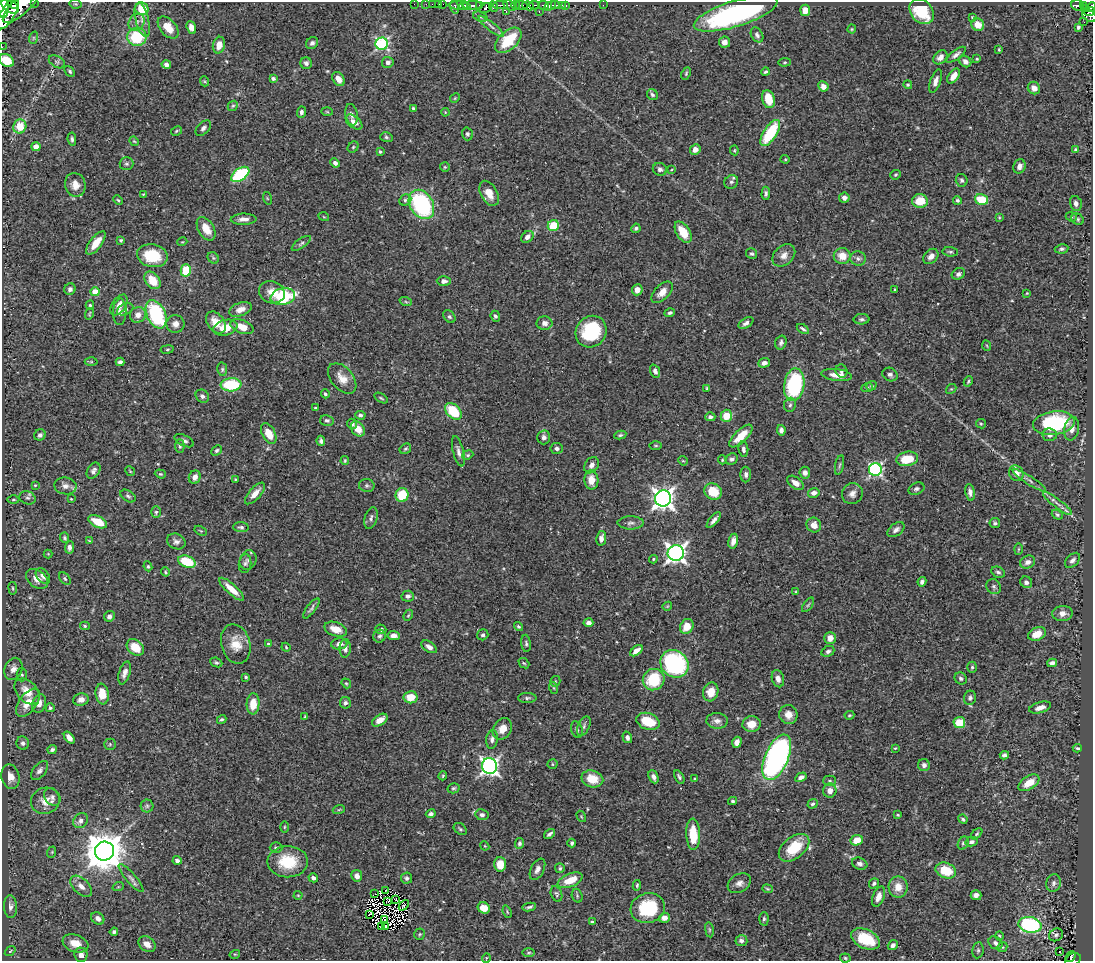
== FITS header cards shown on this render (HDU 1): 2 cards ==
NAXIS1  =                 1091
NAXIS2  =                  959

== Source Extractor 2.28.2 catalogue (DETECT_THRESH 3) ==
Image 1091 x 959 px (HDU 1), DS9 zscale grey, 1 PNG px = 1 image px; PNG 1095 x 963 px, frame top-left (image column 1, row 959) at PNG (2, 2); each listed source drawn as its Kron ellipse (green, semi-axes under 4 px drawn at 4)
Background 0.634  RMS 0.018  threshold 0.0542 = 3 sigma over >= 5 px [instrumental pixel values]
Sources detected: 511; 4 with non-positive FLUX_AUTO (blend fragments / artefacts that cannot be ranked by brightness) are neither listed nor drawn; of the other 507, the 500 brightest by FLUX_AUTO listed and drawn (7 fainter detections omitted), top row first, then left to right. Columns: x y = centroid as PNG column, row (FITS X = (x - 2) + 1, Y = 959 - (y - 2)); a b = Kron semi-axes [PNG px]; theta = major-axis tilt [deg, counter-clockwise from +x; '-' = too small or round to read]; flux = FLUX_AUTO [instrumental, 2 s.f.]
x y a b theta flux
34 3 3 2 - 34
15 4 3 2 - 160
76 4 6 4 -11 1.5
414 4 2 2 - 5
426 4 2 2 - 6.3
432 4 2 2 - 4.6
439 4 3 2 - 16
443 4 2 2 - 6.6
22 5 25 8 43 1300
460 5 11 3 -4 96
500 5 7 2 -1 130
516 5 4 3 - 45
521 5 7 3 -11 68
534 5 5 2 - 110
544 5 5 3 - 120
555 5 4 2 - 110
562 5 2 2 - 9
603 5 2 2 - 3.9
1078 5 6 5 - 120
1084 5 3 2 - 31
10 6 10 6 -36 850
463 6 4 3 - 280
472 6 10 3 0 260
479 6 4 3 - 33
493 6 5 3 - 99
510 6 7 4 -24 160
528 6 6 4 -9 440
550 6 6 3 30 120
566 6 4 3 - 13
3 7 11 5 -89 1100
455 7 7 3 -76 28
1091 7 5 4 - 140
486 8 7 3 24 160
142 9 6 6 - 28
1085 9 4 2 - 18
805 10 6 5 - 11
539 11 3 2 - 32
922 11 14 10 -48 47
1089 11 6 4 1 160
506 12 3 2 - 47
8 13 18 7 62 1800
736 14 43 13 17 220
1089 16 8 5 -37 190
480 17 7 4 -19 2.3
972 17 4 3 - 1.1
142 20 18 6 -76 9.6
137 22 9 7 54 6
1084 22 2 2 - 8.1
978 25 7 6 - 13
491 26 16 4 -39 5
191 27 6 4 -70 7.1
1078 27 4 3 - 2.5
168 28 13 8 -48 19
852 29 4 4 - 1.3
757 35 8 5 -60 3.9
137 37 9 9 - 57
33 38 6 4 71 1.5
508 40 16 9 42 53
724 42 5 5 - 6.1
312 43 6 5 - 3.3
382 44 6 6 - 170
219 45 8 6 76 12
2 47 2 2 - 5.8
999 50 3 2 - 1.2
956 55 11 4 37 4
940 57 8 6 46 6.7
977 59 3 3 - 1.2
7 61 8 6 -37 28
965 61 6 5 - 5.4
57 62 9 5 -29 2.8
388 62 6 5 - 4.5
785 62 6 4 7 1.5
306 63 6 5 - 3.6
166 64 5 4 - 4.8
70 71 6 4 -47 1.9
765 72 4 3 - 2
686 73 6 4 65 1.7
954 76 8 5 55 8.7
273 78 3 3 - 3.2
338 79 8 5 -55 11
204 81 5 3 - 1.2
935 81 12 5 71 5.9
908 85 4 4 - 2
823 86 5 4 - 8.1
1034 88 6 6 - 8
652 95 6 5 - 2.6
455 98 5 4 - 1.2
768 99 9 6 -75 25
233 106 5 4 - 1.8
413 108 4 3 - 2.2
301 112 5 4 - 3.3
327 112 6 4 -2 1.2
445 112 4 3 - 1.1
352 115 11 6 -79 4.4
354 122 10 5 -39 8
20 126 7 6 - 24
203 128 9 6 45 3.9
176 131 6 4 29 1.4
770 133 15 6 57 70
467 134 6 5 - 2.4
386 137 6 4 -17 2.1
72 139 7 4 -82 2.5
134 141 5 4 - 1.4
36 147 4 4 - 8
353 147 6 5 - 2
695 149 5 5 - 7.1
734 150 5 4 - 1.4
1075 150 4 3 - 2.1
380 152 3 3 - 2.3
785 159 4 4 - 1.3
335 163 5 4 - 4.3
126 164 7 6 - 2.7
1019 166 7 6 - 5.8
445 167 5 5 - 1.5
660 169 7 6 - 4.1
672 169 4 2 - 1.1
240 174 10 6 35 110
896 175 5 4 - 1.7
962 180 6 5 - 2.6
731 182 7 6 - 3.3
75 185 12 10 -74 11
489 193 13 8 -60 14
766 193 7 4 89 2.9
143 194 4 4 - 1
267 198 6 4 -72 1.6
844 198 5 5 - 4.9
982 199 7 5 -15 41
118 200 5 3 - 1.5
405 200 6 5 - 2.8
957 200 4 4 - 2.2
920 201 8 7 - 24
1076 203 7 6 - 4.7
421 204 16 11 -58 150
324 217 5 3 - 1
999 217 4 4 - 1.2
1071 217 5 5 - 1.8
244 219 13 5 2 6.8
1078 219 6 5 - 2.2
553 226 6 5 - 33
636 228 5 4 - 2.8
206 229 13 7 -58 17
683 232 12 6 -58 24
527 237 7 5 41 5.2
121 240 3 3 - 1.7
182 242 5 3 - 1
96 243 14 6 53 16
301 243 11 4 36 3
1062 249 7 4 10 2.8
950 252 8 4 -4 2.3
752 254 6 5 - 2.1
784 255 13 9 44 8.8
152 256 15 11 -11 38
842 256 8 8 - 17
931 256 8 6 46 7.1
213 258 6 5 - 1.9
858 258 8 7 - 4.2
186 270 6 5 - 41
958 274 7 5 29 4.2
153 280 10 6 -51 23
444 281 7 5 -1 4.5
70 289 6 5 - 3.9
895 289 3 3 - 1.8
637 290 5 5 - 9.2
95 292 4 4 - 23
272 292 13 11 -21 15
662 292 13 7 44 10
1027 293 3 2 - 1
283 297 12 8 12 90
406 302 6 4 -19 1.7
90 305 4 4 - 1.6
119 305 12 7 55 8.3
125 309 8 5 25 3.6
240 309 12 6 20 9.4
120 312 13 6 88 6.4
670 313 5 4 - 2.5
89 314 6 4 73 1.3
156 314 15 9 -65 110
138 315 8 7 - 8.9
495 316 5 4 - 2.8
449 317 7 5 -49 2.7
862 319 8 5 0 2.8
216 323 12 8 -55 16
544 323 8 7 - 5.8
746 323 8 4 33 4.2
175 324 9 9 - 7
242 327 12 6 -22 16
225 328 12 7 13 22
803 329 7 3 -32 2.6
591 332 16 15 - 79
781 342 7 5 73 3.2
987 346 5 3 - 1.1
167 349 7 3 9 1.6
91 362 6 4 0 1.6
120 362 4 4 - 3
764 363 6 4 20 5.6
222 369 6 5 - 2.1
655 371 7 5 -66 3.5
841 371 7 5 -65 3.3
837 375 15 6 -7 11
890 375 8 6 -27 3.7
342 378 18 11 -50 15
968 381 5 3 - 1.6
231 385 10 6 5 68
794 385 16 10 81 120
871 386 5 4 - 1.8
707 388 4 3 - 1.3
867 388 6 4 19 1.7
951 389 5 4 - 1.5
325 394 4 3 - 2
202 396 7 6 - 4.1
381 398 7 3 -32 1.6
790 405 7 6 - 3.2
315 408 3 2 - 1.1
453 411 9 6 -45 46
360 415 5 4 - 2.6
726 416 6 5 - 21
710 417 5 4 - 3
327 420 7 5 -13 3
1054 423 21 11 7 110
352 424 5 5 - 3.3
981 424 5 4 - 1.6
358 429 8 6 -55 15
1072 429 12 7 79 7.8
781 430 5 4 - 3.9
269 434 11 6 -61 20
40 435 6 5 - 3.4
620 435 6 4 11 2
1050 435 7 6 - 4.7
741 436 15 6 44 22
544 437 7 6 - 4.8
184 441 10 5 -26 3.7
321 441 5 3 - 2.9
180 446 7 4 -89 2.3
656 446 6 3 0 1.3
557 448 6 5 - 3.8
405 449 6 5 - 1.9
743 449 7 5 -83 3.7
217 450 6 4 44 2.3
458 451 15 5 -76 5.5
468 455 6 4 23 1.7
732 459 6 5 - 3.9
907 459 11 7 11 32
722 460 4 4 - 1.3
345 461 4 3 - 1.4
683 461 5 4 - 1.4
592 465 9 6 58 6.2
839 465 10 3 78 2.2
875 470 6 6 - 210
94 471 8 6 56 4.4
130 471 5 4 - 1.3
805 473 6 5 - 5.1
1016 473 8 7 - 8.1
160 474 6 4 -18 1.6
746 474 8 5 -89 4.1
195 477 7 6 - 6.7
235 479 3 2 - 1
591 480 9 7 -87 17
1029 480 20 3 -33 5.1
795 483 9 5 -36 7.3
35 485 4 3 - 1.1
65 486 11 8 -8 6.9
367 486 8 6 -11 2.8
916 489 8 5 22 3.1
713 491 9 8 - 29
970 492 8 5 -80 5.6
255 493 13 5 48 10
814 493 6 4 14 5.4
852 494 10 10 - 7.5
402 495 7 6 - 38
128 496 8 5 -32 2.8
27 498 8 6 -26 3.4
663 498 8 8 - 790
71 499 3 2 - 1
13 500 6 3 0 1.3
1057 503 18 4 -38 6.4
156 512 6 5 - 2.3
1057 515 6 4 -38 2.2
371 518 11 6 74 4.1
714 520 9 4 50 4.7
98 522 10 5 -25 25
631 523 13 6 0 4.7
995 523 5 5 - 2.3
814 525 8 7 - 9.8
241 527 8 5 -2 2.8
896 530 10 6 38 5.2
201 531 6 4 -31 1.3
65 538 5 4 - 2.2
601 538 7 5 81 5.8
89 541 4 4 - 0.98
176 541 9 7 -22 4.8
733 541 7 4 76 6.6
69 547 6 4 85 4.3
1018 549 6 4 88 1.4
676 553 8 8 - 560
48 554 4 4 - 1.1
653 559 4 3 - 1.4
248 560 10 8 70 4.6
1072 560 9 5 45 4.2
187 562 9 6 -20 39
1028 562 8 6 23 5.9
245 564 9 6 82 3.3
148 566 5 4 - 1.4
165 572 4 4 - 1.6
998 572 7 5 -26 3
43 576 9 6 -52 4.9
37 579 12 8 -37 11
65 579 7 5 -50 2
922 582 5 4 - 3.2
1026 582 6 5 - 3.8
994 587 8 7 - 3.5
13 588 6 3 -82 1.6
232 589 16 5 -42 15
796 592 4 3 - 1.3
408 596 6 5 - 4.2
808 605 8 4 54 2
667 606 5 4 - 1.2
311 608 12 4 53 3.5
1062 613 10 7 2 7.8
408 615 6 4 66 1.5
109 616 6 5 - 4.6
588 623 5 4 - 5.2
85 626 5 4 - 1.8
518 626 5 4 - 1.7
687 626 8 6 59 17
336 629 12 7 -18 14
381 629 5 4 - 2.6
1037 634 9 6 22 17
483 635 6 5 - 3
380 636 6 6 - 2.7
394 636 6 4 -5 5.7
830 638 6 5 - 10
526 643 9 4 -84 2.5
236 644 20 14 -74 20
268 644 4 4 - 1.6
339 644 8 5 6 5.5
135 647 10 7 -40 23
286 647 4 3 - 1.3
429 647 8 5 -33 5.4
345 648 9 5 87 4.6
636 651 7 4 38 7.5
828 651 7 5 24 3.1
216 662 6 4 -24 2.1
524 663 6 4 -42 1.7
1052 663 5 4 - 4.4
674 664 15 13 -40 150
972 667 5 4 - 2
13 669 11 8 66 8.4
125 673 12 5 72 6
22 675 6 5 - 2
246 677 4 3 - 1.7
961 678 6 5 - 3.1
778 679 9 6 -74 7.5
654 680 11 10 - 51
555 681 5 5 - 1.7
346 683 5 4 - 1.5
554 688 6 4 -71 1.8
27 692 15 10 -47 18
711 692 9 7 74 17
102 694 10 6 -83 25
410 697 7 6 - 21
527 698 9 5 0 2.6
970 698 7 6 - 3.5
81 699 8 6 14 8
28 703 16 8 53 19
345 703 6 5 - 3.2
39 704 9 6 71 8.1
253 704 10 6 86 19
1040 707 11 5 16 8.9
50 708 4 4 - 2.7
788 715 9 9 - 10
849 715 5 3 - 1.6
305 717 4 3 - 1.3
222 719 5 4 - 2.1
380 720 8 5 33 11
648 721 12 8 -20 33
717 721 11 7 -3 6.4
959 722 6 5 - 30
752 724 9 8 - 15
584 726 10 5 66 3.7
502 729 11 9 58 12
577 729 8 5 -72 3.4
627 737 6 4 -73 3.8
69 738 7 4 -50 8.9
492 739 9 6 82 4.3
737 742 5 4 - 6.8
23 743 7 6 - 4.1
110 744 6 5 - 2.2
895 748 4 3 - 1.1
1077 748 4 3 - 2.1
52 749 5 3 - 2.9
1004 755 4 4 - 2.6
777 757 24 11 67 370
553 764 5 4 - 1.5
924 765 6 5 - 4.1
489 766 8 7 - 450
40 771 11 6 52 4.9
443 776 4 3 - 1.4
10 777 12 9 -78 11
654 777 7 4 -67 4.5
679 777 7 4 -60 2.6
801 777 6 4 29 4.6
695 778 4 3 - 1.1
592 779 11 8 -14 21
829 781 6 5 - 2.3
1029 783 12 6 33 19
453 788 6 5 - 2.1
830 791 7 6 - 8.2
52 797 9 7 -52 5.6
45 801 14 13 - 16
733 801 4 3 - 2
813 804 5 4 - 2.3
147 806 6 6 - 3
339 809 6 4 21 1.4
431 814 5 4 - 3.6
482 815 7 5 -11 3.7
898 815 3 2 - 1.2
581 816 6 3 -59 1.2
963 819 5 3 - 2
81 821 8 6 47 6.4
284 827 6 4 89 1.3
460 829 7 5 -35 2.2
549 834 6 3 35 3.1
693 834 16 7 -87 35
977 834 7 4 44 1.9
857 840 6 5 - 18
971 842 6 4 13 3.1
520 843 5 4 - 3.4
572 843 4 3 - 2.6
963 843 7 5 61 2.3
485 846 5 3 - 1.1
276 848 6 5 - 2.9
794 848 18 10 39 40
104 851 9 9 - 3800
52 852 6 3 72 1.3
177 860 4 4 - 3.6
288 862 20 15 -1 42
500 864 7 6 - 18
860 864 8 5 -22 3.9
560 868 5 5 - 2.1
537 869 11 6 63 6.1
946 870 10 7 -19 33
357 876 6 5 - 6.2
131 878 18 5 -49 5.5
313 878 5 4 - 3.7
407 878 5 5 - 2.8
570 880 13 6 23 21
739 883 12 9 31 7.1
874 883 5 4 - 2.9
1053 883 9 7 76 4.6
637 885 5 3 - 1.7
81 886 13 7 -43 8.7
118 887 6 3 18 1.5
898 887 10 9 - 15
767 889 5 4 - 1.5
386 890 3 2 - 1
375 894 2 2 - 0.98
556 894 8 5 -69 2.3
298 895 4 4 - 1.2
976 895 5 5 - 5.5
577 896 7 5 -72 2.1
879 897 10 5 69 8.3
395 899 3 2 - 1.1
388 901 2 2 - 1.1
404 905 6 2 47 1.5
10 906 11 6 -88 5.3
529 907 7 3 10 2.7
484 908 6 5 - 15
648 908 17 15 18 60
507 912 6 3 -68 1.3
370 914 3 2 - 2.1
98 918 7 5 -37 4.9
664 918 5 5 - 6.2
764 919 6 4 87 2.4
385 920 2 2 - 1.2
592 922 4 4 - 2.4
1030 925 11 8 -11 160
386 926 4 2 - 2
381 927 4 2 - 1.7
709 930 8 4 -82 1.6
114 932 4 4 - 2.9
420 934 5 5 - 2
1056 935 7 6 - 3
999 936 4 3 - 1.1
866 939 15 9 -25 43
741 941 6 5 - 4
75 943 13 8 -20 16
995 943 7 6 - 4.7
147 944 9 7 -37 8.7
893 945 5 4 - 4.5
1002 947 5 4 - 1.6
978 950 8 5 81 2.5
10 951 6 4 36 1.5
1059 951 3 2 - 1.3
529 953 6 3 1 1.5
235 954 5 3 - 1.2
81 955 7 6 - 5.9
1071 957 6 3 49 39
486 958 5 3 - 1
845 958 5 4 - 1.7
1073 959 8 6 25 92
At the frame edge (FLAGS 8, measured only in part): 7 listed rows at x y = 34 3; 22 5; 3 7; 1091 7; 2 47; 7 61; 1073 959
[7 fainter detections neither listed nor drawn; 4 non-positive-flux detections neither listed nor drawn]